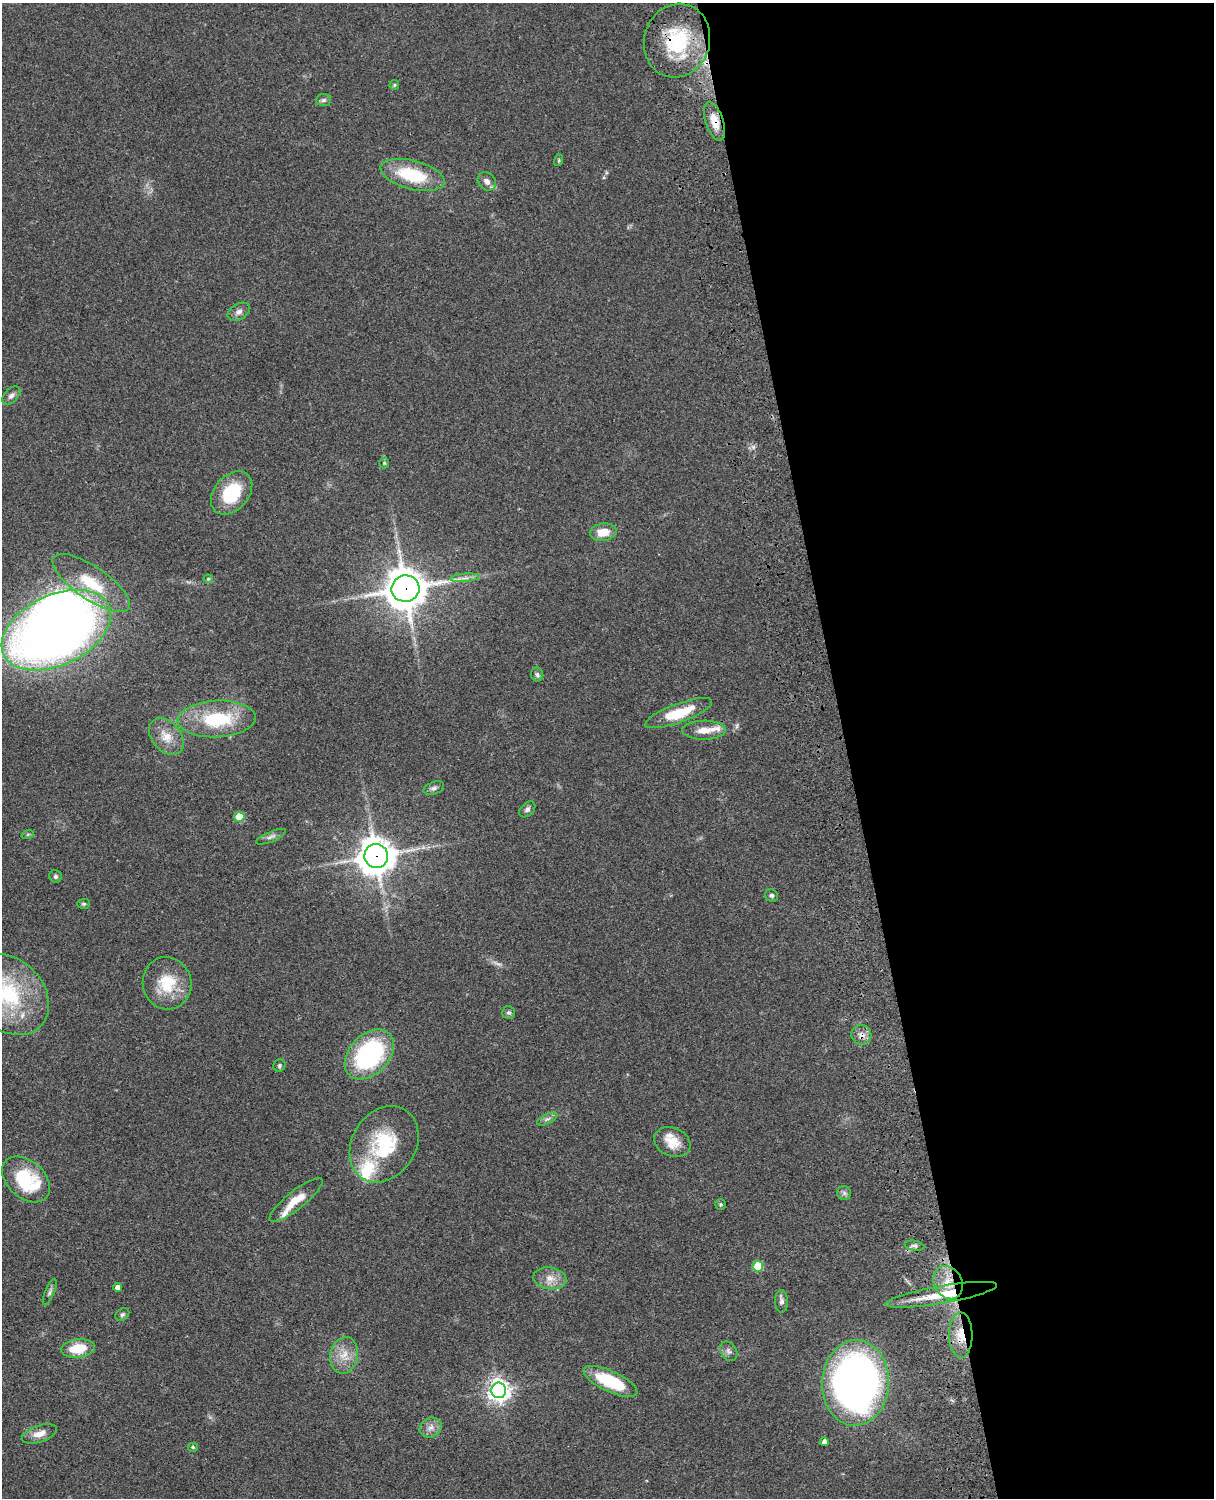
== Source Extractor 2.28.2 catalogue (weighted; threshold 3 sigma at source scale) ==
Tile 8 of 4 x 3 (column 4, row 2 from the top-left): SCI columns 3758-4969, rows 1773-3268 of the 5088 x 4928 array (HDU 1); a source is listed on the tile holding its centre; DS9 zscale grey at full resolution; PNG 1216 x 1500 px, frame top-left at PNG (2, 3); each listed source drawn as its Kron ellipse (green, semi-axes under 4 px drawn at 4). Shown black and unused: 30% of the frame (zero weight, under 3 of 4 exposures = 6% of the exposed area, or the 3 px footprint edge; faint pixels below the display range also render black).
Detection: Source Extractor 2.28.2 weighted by HDU 2 'WHT'; one run over the whole footprint, this tile lists its part. Background 0.0768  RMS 0.0058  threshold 0.0259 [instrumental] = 3 sigma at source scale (4.5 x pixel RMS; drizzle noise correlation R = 1.50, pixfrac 1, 0.05/0.05 arcsec/px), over >= 5 px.
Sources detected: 70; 1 too faint to see at this stretch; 1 inside a brighter object's white glare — neither listed nor drawn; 4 inside a brighter listed object's ellipse — not listed separately; the other 64 listed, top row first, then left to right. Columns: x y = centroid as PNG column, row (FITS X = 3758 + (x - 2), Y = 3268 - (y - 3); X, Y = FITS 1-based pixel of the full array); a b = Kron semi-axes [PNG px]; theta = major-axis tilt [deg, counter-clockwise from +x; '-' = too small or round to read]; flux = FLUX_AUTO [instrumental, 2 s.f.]
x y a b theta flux
677 41 37 33 73 44
394 85 5 4 - 0.75
323 100 7 6 - 1.4
715 121 20 9 -71 9.2
559 160 6 4 72 0.69
412 175 33 14 -15 32
487 181 10 8 -47 3.1
239 312 12 8 30 2.8
11 396 11 6 46 2.4
384 463 5 5 - 0.76
232 493 24 17 49 29
603 532 13 8 9 9
465 578 14 4 4 2.6
208 579 4 4 - 0.65
91 583 46 16 -34 25
405 589 14 13 - 1600
56 630 58 35 25 560
537 675 7 6 - 1.3
679 713 35 9 20 21
217 719 39 18 2 40
704 730 22 9 0 7.3
166 736 21 14 -48 9.4
434 788 11 6 21 1.9
527 809 9 6 45 1.7
239 817 5 5 - 14
28 834 6 4 19 0.75
271 837 16 5 22 2.4
376 856 12 11 - 1100
56 876 6 6 - 1.2
772 895 6 6 - 1.4
84 904 6 5 - 1
167 983 26 24 -75 22
8 994 46 35 -44 53
508 1013 6 6 - 1.3
861 1035 10 9 - 3.9
369 1054 29 20 46 82
279 1066 6 5 - 1.2
547 1119 11 5 26 1.9
672 1142 19 14 -26 10
384 1144 40 32 58 40
26 1179 27 18 -41 37
844 1193 7 7 - 1.6
296 1200 33 9 39 11
721 1204 5 5 - 0.9
914 1246 10 5 -10 1.6
758 1266 5 5 - 23
550 1278 16 11 -8 6.2
948 1283 17 14 -61 11
118 1287 4 4 - 3.2
50 1292 14 4 68 1.7
941 1295 56 8 10 23
782 1301 11 6 -88 2.1
122 1315 7 6 - 1.1
961 1335 23 11 -90 11
78 1348 17 9 7 15
729 1351 10 7 -57 2.3
344 1355 18 13 79 9
610 1381 29 10 -25 30
856 1383 43 33 87 310
499 1390 8 7 - 420
431 1427 11 9 26 3.9
39 1434 18 8 19 5.8
824 1442 4 4 - 2.8
193 1447 5 4 - 0.86
Overlapping masked pixels (flux is a lower limit): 8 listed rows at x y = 677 41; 715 121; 405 589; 376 856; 861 1035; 948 1283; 941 1295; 961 1335
Isophote crosses this tile's border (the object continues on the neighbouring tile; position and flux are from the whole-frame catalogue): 1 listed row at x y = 8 994